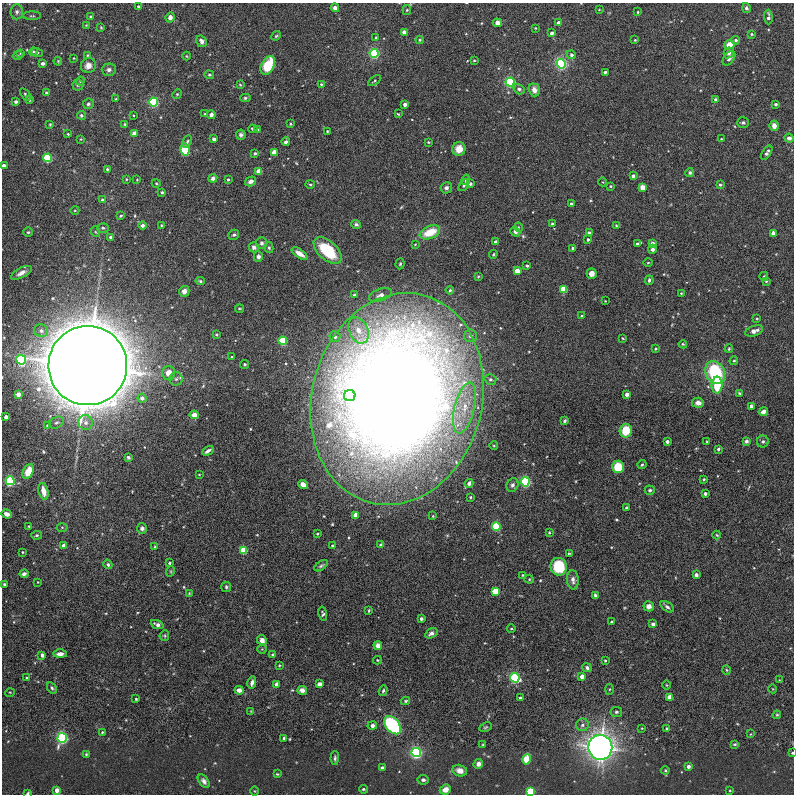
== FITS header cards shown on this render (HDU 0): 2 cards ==
NAXIS1  =                  792
NAXIS2  =                  792

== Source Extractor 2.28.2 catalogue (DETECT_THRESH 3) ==
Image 792 x 792 px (HDU 0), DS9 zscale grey, 1 PNG px = 1 image px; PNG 796 x 796 px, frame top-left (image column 1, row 792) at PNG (2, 3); each listed source drawn as its Kron ellipse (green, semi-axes under 4 px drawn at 4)
Background 0.0249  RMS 3.6e-04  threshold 0.00107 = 3 sigma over >= 5 px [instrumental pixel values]
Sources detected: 342; all 342 listed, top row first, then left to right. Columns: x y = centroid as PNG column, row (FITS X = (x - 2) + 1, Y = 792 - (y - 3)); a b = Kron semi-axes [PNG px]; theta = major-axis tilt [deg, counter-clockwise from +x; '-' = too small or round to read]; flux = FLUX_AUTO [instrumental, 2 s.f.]
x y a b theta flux
138 6 3 3 - 0.027
335 8 4 4 - 0.074
746 8 5 4 - 0.05
407 10 5 4 - 0.027
599 10 3 2 - 0.014
17 12 7 6 - 0.066
638 12 3 2 - 0.023
32 16 9 3 0 0.031
91 17 4 3 - 0.033
170 17 5 4 - 0.12
768 17 7 3 -88 0.089
497 23 4 4 - 0.27
558 23 4 3 - 0.18
86 25 3 3 - 0.015
101 27 3 3 - 0.02
535 28 3 3 - 0.017
404 32 4 4 - 0.1
552 33 4 3 - 0.092
752 34 4 3 - 0.027
276 36 5 4 - 0.028
376 38 4 3 - 0.029
420 40 4 3 - 0.036
635 40 3 2 - 0.023
736 40 4 4 - 0.048
202 41 6 5 - 0.09
729 45 5 4 - 0.29
34 52 4 3 - 0.022
20 53 4 2 - 0.016
37 53 6 4 -18 0.034
374 53 4 4 - 4.5
729 53 5 4 - 0.079
87 55 4 3 - 0.023
571 55 4 4 - 0.067
18 56 5 3 - 0.023
186 56 4 3 - 0.017
74 58 3 2 - 0.015
729 58 8 5 54 0.13
474 60 4 3 - 0.024
58 61 4 3 - 0.022
43 63 4 3 - 0.092
561 64 4 4 - 6.8
268 65 10 6 62 0.82
88 66 8 7 - 0.17
109 70 7 6 - 0.079
605 72 3 3 - 0.039
209 75 5 4 - 0.032
80 81 4 4 - 0.031
375 81 7 4 33 0.031
510 82 4 4 - 4.6
321 84 4 3 - 0.023
78 85 5 5 - 0.041
240 85 4 3 - 0.02
519 89 6 5 - 0.065
534 90 6 5 - 0.15
46 93 4 3 - 0.031
25 94 7 3 -53 0.032
177 94 5 4 - 0.028
245 98 5 4 - 0.035
29 99 4 4 - 0.041
116 99 4 3 - 0.025
715 99 3 3 - 0.067
16 102 3 3 - 0.074
153 102 4 4 - 3.8
88 104 5 5 - 0.055
405 104 3 3 - 0.14
776 104 3 3 - 0.056
205 114 4 4 - 0.029
398 114 4 3 - 0.023
81 115 4 4 - 0.039
133 115 2 2 - 0.019
211 115 4 4 - 0.099
743 122 6 5 - 0.05
50 124 4 3 - 0.023
125 124 3 3 - 0.022
290 124 3 3 - 0.029
774 126 5 4 - 0.14
253 129 4 2 - 0.033
257 129 4 3 - 0.034
327 131 3 2 - 0.02
134 133 4 4 - 0.31
68 134 3 3 - 0.029
241 135 5 5 - 0.055
789 138 5 4 - 0.078
81 139 4 3 - 0.021
214 139 4 4 - 0.06
721 139 4 3 - 0.017
187 141 6 4 63 0.037
286 142 4 3 - 0.066
428 142 3 3 - 0.021
459 149 7 6 - 0.22
185 150 6 4 -79 1.5
274 152 4 4 - 0.43
255 153 3 3 - 0.04
767 153 8 4 57 0.065
48 158 4 4 - 2.6
4 165 3 3 - 0.1
107 169 4 3 - 0.033
259 171 4 4 - 0.49
690 173 4 4 - 0.042
633 176 4 3 - 0.053
213 178 4 4 - 0.079
126 179 3 3 - 0.025
228 179 3 3 - 0.038
137 180 3 3 - 0.017
466 180 5 3 - 0.04
250 181 5 4 - 0.089
603 182 4 3 - 0.016
156 183 4 4 - 0.023
310 184 5 3 - 0.027
470 184 4 3 - 0.072
464 185 7 4 52 0.045
720 185 4 3 - 0.037
611 186 3 2 - 0.026
643 187 4 4 - 0.42
446 188 6 5 - 0.083
162 192 3 3 - 0.03
102 200 3 3 - 0.042
571 204 3 3 - 0.054
75 210 4 3 - 0.021
121 216 4 3 - 0.028
356 224 5 4 - 0.05
552 224 4 4 - 0.034
142 225 4 4 - 0.068
161 225 3 3 - 0.021
616 225 3 3 - 0.023
518 227 5 3 - 0.021
103 228 6 5 - 0.045
28 232 5 5 - 0.043
96 232 5 3 - 0.024
430 232 11 6 22 0.6
515 232 5 4 - 0.065
589 233 3 3 - 0.059
773 233 4 4 - 0.075
234 235 6 4 32 0.046
111 237 3 3 - 0.077
588 239 3 3 - 0.047
496 242 4 3 - 0.17
261 243 6 5 - 0.046
415 244 3 3 - 0.021
637 244 3 3 - 0.042
652 244 4 3 - 0.21
254 247 5 5 - 0.072
269 248 5 4 - 0.037
573 248 3 3 - 0.058
653 249 4 3 - 0.063
328 250 17 9 -42 1.2
300 254 9 4 -34 0.17
493 254 4 3 - 0.025
258 257 5 4 - 0.069
648 263 4 3 - 0.022
400 264 5 4 - 0.031
527 266 3 3 - 0.038
517 271 4 4 - 0.36
21 273 11 5 28 0.12
592 273 5 5 - 0.15
478 276 3 2 - 0.021
764 276 4 2 - 0.022
649 280 5 3 - 0.051
200 281 4 4 - 0.033
766 281 3 3 - 0.023
564 289 4 4 - 0.98
450 290 4 4 - 0.031
184 291 5 5 - 0.13
681 293 3 3 - 0.021
354 295 3 3 - 0.041
380 295 12 6 19 0.11
605 301 2 2 - 0.014
239 308 4 2 - 0.022
582 316 3 3 - 0.04
757 319 3 3 - 0.022
359 330 13 9 -67 0.33
41 331 7 6 - 0.12
754 331 9 5 19 0.13
216 334 4 3 - 0.024
470 336 6 6 - 0.077
335 337 5 5 - 0.071
623 338 3 2 - 0.02
283 341 4 4 - 2
683 344 4 3 - 0.022
655 349 4 3 - 0.024
729 349 4 3 - 0.027
232 357 3 3 - 0.026
21 360 5 5 - 3.3
734 361 4 4 - 0.031
245 364 4 4 - 0.036
88 366 39 39 - 170
169 373 7 6 - 0.23
715 373 12 9 -64 1.8
176 379 6 6 - 0.072
490 379 6 5 - 0.047
717 385 8 5 87 0.71
739 393 4 3 - 0.031
18 394 4 4 - 0.22
627 394 3 3 - 0.14
350 396 6 5 - 1.4
142 398 4 4 - 0.11
397 399 107 85 75 59
698 403 6 5 - 0.13
751 406 3 3 - 0.075
464 408 26 10 77 0.58
763 412 5 4 - 0.1
194 415 4 4 - 0.17
6 417 3 3 - 0.16
565 421 4 3 - 0.051
85 422 7 7 - 0.11
56 423 8 5 28 0.057
48 426 3 3 - 0.13
626 431 7 6 - 0.5
667 441 3 3 - 0.1
746 441 4 4 - 0.061
763 441 6 6 - 0.051
707 442 3 2 - 0.021
494 446 4 3 - 0.019
718 449 3 3 - 0.067
208 451 6 3 30 0.078
128 457 3 3 - 0.047
642 465 5 3 - 0.033
618 467 6 6 - 0.57
28 471 8 5 65 0.33
199 474 3 2 - 0.016
704 479 3 3 - 0.036
10 481 4 4 - 3.9
525 482 4 4 - 4
469 483 4 4 - 0.069
303 485 5 4 - 0.22
512 485 7 5 65 0.063
650 490 5 4 - 0.055
43 491 8 5 -77 0.23
705 493 3 3 - 0.087
470 497 3 2 - 0.023
626 507 3 2 - 0.027
7 514 5 4 - 0.12
356 515 4 3 - 0.37
433 516 2 2 - 0.018
29 526 4 2 - 0.018
496 526 4 4 - 2.2
62 527 5 3 - 0.024
142 528 5 5 - 0.069
549 533 4 3 - 0.024
317 534 3 3 - 0.036
37 535 5 4 - 0.033
717 535 4 4 - 0.023
64 545 4 3 - 0.097
380 545 3 3 - 0.059
332 546 3 3 - 0.031
155 547 3 3 - 0.024
244 550 4 4 - 1.1
22 552 3 2 - 0.021
569 553 4 2 - 0.022
169 563 3 3 - 0.031
108 564 5 4 - 0.04
321 566 8 3 34 0.043
559 567 9 8 - 0.88
171 571 5 3 - 0.023
24 574 4 3 - 0.082
522 575 3 2 - 0.019
696 575 3 3 - 0.13
529 579 4 4 - 0.026
573 580 9 6 -84 0.1
38 582 3 3 - 0.017
4 584 3 3 - 0.032
226 587 5 5 - 0.041
495 591 4 4 - 0.82
189 593 3 3 - 0.019
595 595 4 3 - 0.053
649 606 5 5 - 0.1
667 607 7 4 -37 0.057
369 610 3 2 - 0.025
323 614 7 4 -78 0.044
421 619 3 3 - 0.066
612 622 3 3 - 0.08
653 624 4 3 - 0.077
157 625 7 4 -22 0.091
511 629 4 3 - 0.022
431 633 6 4 32 0.085
164 636 5 4 - 0.031
262 640 5 5 - 0.13
378 645 4 4 - 0.13
262 649 4 4 - 0.025
60 654 7 4 0 0.12
42 655 4 3 - 0.12
273 655 4 3 - 0.045
377 660 4 4 - 0.021
605 661 4 3 - 0.029
279 665 3 2 - 0.022
587 668 5 4 - 0.068
727 670 5 3 - 0.024
582 676 4 3 - 0.23
27 677 3 3 - 0.025
515 678 4 4 - 4.1
779 680 3 3 - 0.013
252 683 6 4 76 0.083
276 684 4 3 - 0.074
319 684 4 3 - 0.22
666 685 4 3 - 0.017
52 688 6 4 -60 0.045
609 689 5 3 - 0.025
773 689 4 3 - 0.017
239 690 4 4 - 0.16
302 690 5 4 - 0.11
383 691 5 4 - 0.046
10 692 5 3 - 0.018
670 697 4 4 - 0.36
520 698 3 3 - 0.038
136 699 3 3 - 0.027
405 701 4 3 - 0.034
251 711 4 4 - 0.019
616 712 6 5 - 0.047
777 715 4 3 - 0.029
393 725 10 6 -49 3.3
582 725 6 6 - 0.08
372 726 5 4 - 0.083
486 727 6 3 26 0.03
642 728 4 3 - 0.019
667 729 4 4 - 0.052
102 732 3 3 - 0.026
750 734 3 2 - 0.013
62 738 5 4 - 5.7
284 738 3 3 - 0.062
483 744 3 2 - 0.017
735 744 3 3 - 0.029
600 747 12 12 - 16
416 752 4 4 - 6.7
792 753 3 3 - 0.032
86 754 4 3 - 0.027
335 758 7 3 88 0.042
527 759 5 4 - 1.2
478 764 5 4 - 0.11
688 766 3 3 - 0.13
382 768 3 3 - 0.13
665 770 4 4 - 0.027
460 771 7 5 -13 0.16
277 774 3 3 - 0.023
423 780 6 4 -11 0.062
204 781 7 4 -53 0.088
363 789 4 3 - 0.032
445 789 6 4 22 0.19
57 790 4 3 - 0.24
730 790 3 3 - 0.02
254 791 5 3 - 0.018
530 792 4 4 - 2.2
28 793 4 3 - 0.032
At the frame edge (FLAGS 8, measured only in part): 4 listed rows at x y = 4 165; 792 753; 530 792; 28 793